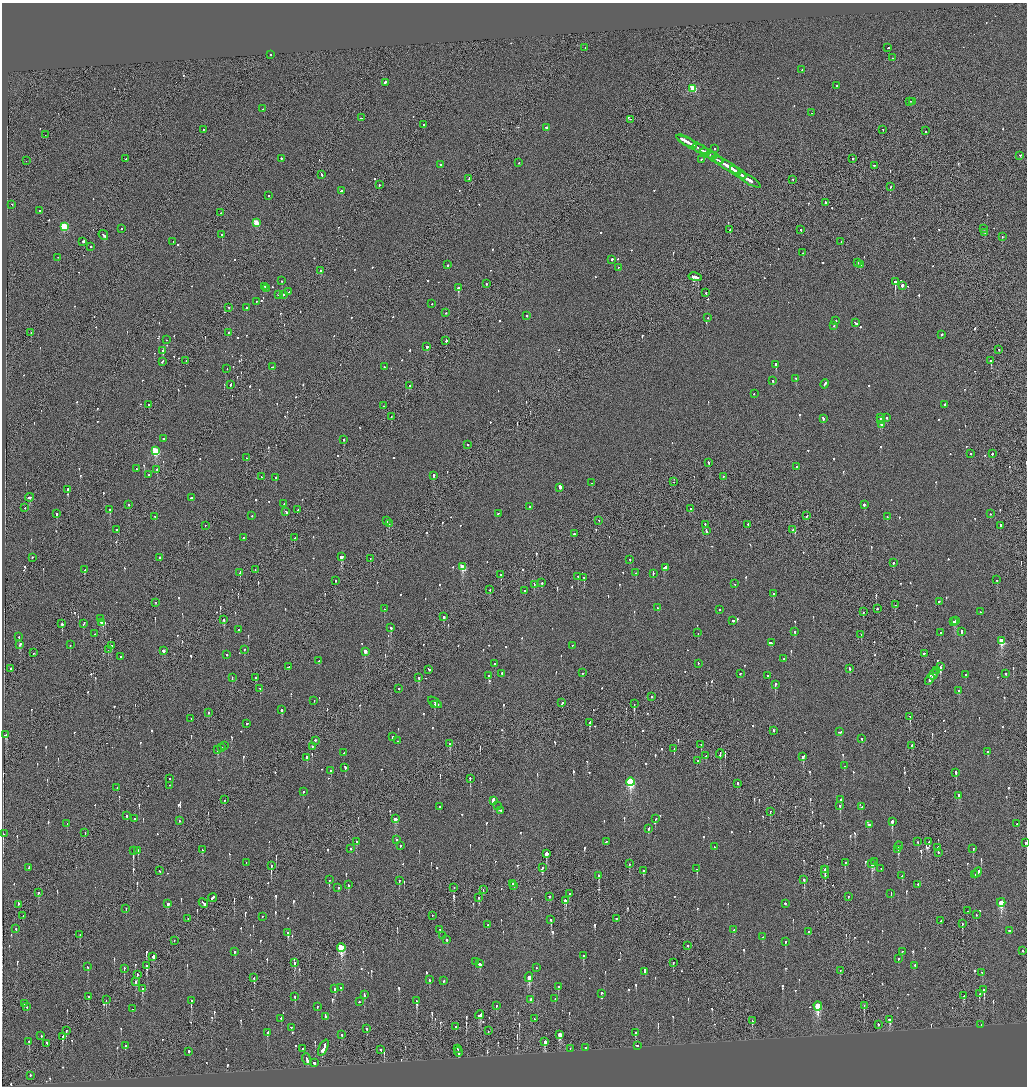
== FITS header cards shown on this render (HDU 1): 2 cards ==
NAXIS1  =                 2050
NAXIS2  =                 2168

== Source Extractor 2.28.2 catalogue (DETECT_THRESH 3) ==
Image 2050 x 2168 px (HDU 1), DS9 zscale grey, zoomed out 1/2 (1 PNG px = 2 x 2 image px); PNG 1029 x 1088 px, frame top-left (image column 2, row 2168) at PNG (2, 3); each listed source drawn as its Kron ellipse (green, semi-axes under 4 px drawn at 4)
Background -0.0877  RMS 0.069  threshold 0.206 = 3 sigma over >= 5 px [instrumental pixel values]
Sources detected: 1093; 37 cannot appear on this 1/2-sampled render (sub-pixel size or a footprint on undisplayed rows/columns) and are neither listed nor drawn; of the other 1056, the 500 brightest by FLUX_AUTO listed and drawn (556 fainter detections omitted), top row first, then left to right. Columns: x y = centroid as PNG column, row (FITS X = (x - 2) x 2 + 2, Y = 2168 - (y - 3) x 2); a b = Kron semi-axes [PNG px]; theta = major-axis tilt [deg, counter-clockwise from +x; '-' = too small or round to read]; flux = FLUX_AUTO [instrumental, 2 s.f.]
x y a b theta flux
585 48 2 1 - 70
888 48 2 1 - 160
271 55 2 2 - 81
892 58 2 2 - 75
802 70 2 2 - 150
385 83 2 2 - 270
836 86 2 2 - 260
693 89 3 3 - 620
910 102 2 2 - 92
912 102 2 2 - 140
263 109 3 2 - 190
812 113 2 2 - 70
361 118 2 2 - 120
630 120 2 1 - 72
424 125 2 1 - 110
546 128 2 2 - 530
204 130 2 2 - 120
883 130 2 1 - 110
925 131 2 2 - 110
45 135 2 1 - 130
687 142 11 2 -29 840
693 145 19 2 -27 880
714 149 2 2 - 97
701 150 9 2 -30 840
709 154 9 2 -24 690
1020 156 2 1 - 360
715 158 9 2 -32 730
126 159 2 2 - 93
281 159 2 2 - 180
853 159 2 2 - 100
701 160 2 2 - 150
26 161 2 1 - 230
519 163 2 1 - 290
440 165 2 2 - 73
727 166 16 2 -31 1400
874 166 2 2 - 70
738 173 9 2 -33 1000
322 175 3 2 - 140
469 179 2 1 - 150
749 180 13 2 -33 720
793 180 2 1 - 69
379 185 2 1 - 170
891 187 2 1 - 130
342 191 3 2 - 270
268 196 2 2 - 83
825 203 3 2 - 100
12 205 2 2 - 74
40 211 2 2 - 85
221 213 2 2 - 77
256 223 3 3 - 410
64 227 3 3 - 840
121 229 2 2 - 98
984 229 2 1 - 79
730 230 2 2 - 170
801 230 2 2 - 100
985 233 2 2 - 96
103 235 5 2 - 530
222 235 2 2 - 410
1002 237 2 1 - 72
83 242 3 2 - 510
173 242 2 2 - 160
841 242 2 1 - 74
90 247 2 2 - 85
803 253 2 1 - 270
58 258 2 2 - 69
612 260 2 2 - 230
857 263 3 2 - 310
448 265 2 2 - 120
860 265 2 1 - 100
618 268 2 2 - 150
321 271 2 1 - 440
695 277 7 2 -10 1400
281 281 2 2 - 72
895 282 2 2 - 3200
486 284 2 2 - 110
902 286 2 2 - 800
264 287 3 2 - 470
458 288 2 2 - 1100
266 289 2 2 - 220
289 292 2 2 - 80
706 293 2 2 - 140
278 295 2 2 - 78
284 295 4 2 - 490
256 302 2 2 - 110
432 304 2 2 - 100
229 308 2 2 - 93
246 308 2 2 - 97
445 313 2 2 - 100
527 316 2 2 - 120
708 318 2 2 - 73
836 321 2 2 - 86
856 323 3 2 - 260
834 326 2 2 - 120
228 332 2 2 - 91
31 333 2 1 - 130
942 335 2 2 - 280
166 340 2 1 - 75
446 341 2 2 - 160
427 347 2 2 - 480
999 350 2 2 - 120
163 351 2 2 - 180
186 361 2 1 - 77
991 361 2 2 - 450
162 362 3 2 - 170
776 365 3 2 - 760
273 367 3 2 - 180
384 367 2 2 - 150
227 369 2 2 - 85
796 379 2 2 - 150
772 381 2 2 - 120
825 384 5 2 - 270
230 385 3 2 - 180
410 386 2 2 - 74
754 394 2 2 - 74
149 405 2 2 - 190
945 405 2 2 - 200
383 406 2 2 - 91
391 417 2 1 - 150
880 418 2 2 - 130
887 418 2 2 - 210
823 419 3 2 - 110
881 421 2 2 - 130
882 425 2 2 - 76
163 439 2 2 - 340
343 440 2 2 - 160
468 445 2 2 - 160
156 451 4 3 - 910
970 454 2 2 - 130
992 454 2 2 - 82
246 458 2 2 - 88
708 463 3 2 - 180
796 467 2 2 - 73
136 469 2 2 - 76
157 470 2 2 - 160
149 475 2 2 - 100
433 476 2 2 - 640
261 477 2 2 - 82
723 477 2 1 - 88
276 478 2 2 - 190
673 482 2 1 - 110
592 483 2 2 - 140
560 488 3 2 - 1400
68 490 2 2 - 440
30 498 4 2 - 310
191 498 2 2 - 160
284 504 2 2 - 95
129 505 2 2 - 190
864 505 2 2 - 570
529 507 2 2 - 94
25 508 2 1 - 130
691 509 2 1 - 120
110 510 2 2 - 670
298 510 2 1 - 120
286 512 3 2 - 260
57 514 2 2 - 530
499 514 3 2 - 130
990 514 2 1 - 69
252 516 2 2 - 240
807 516 2 2 - 100
155 517 2 2 - 76
887 517 2 2 - 82
387 521 2 2 - 120
599 521 2 1 - 98
389 524 2 1 - 71
705 525 2 2 - 110
748 525 2 1 - 91
205 526 2 1 - 70
1001 526 2 2 - 72
117 530 2 2 - 300
793 530 2 1 - 94
706 531 3 2 - 190
574 534 2 2 - 270
243 538 2 2 - 140
294 538 2 2 - 110
342 557 3 2 - 1800
32 558 2 2 - 310
160 558 2 2 - 570
370 559 2 2 - 87
630 560 2 2 - 85
893 563 2 2 - 100
463 567 3 3 - 560
665 568 4 2 - 650
85 570 2 2 - 110
255 570 2 1 - 110
240 573 2 2 - 130
636 573 2 2 - 130
653 574 2 2 - 530
501 575 2 2 - 490
578 577 2 2 - 110
584 578 2 2 - 120
997 580 2 2 - 92
335 581 2 2 - 79
542 583 2 2 - 130
735 584 2 2 - 190
534 585 2 1 - 120
490 590 2 1 - 120
525 591 2 1 - 99
773 594 2 2 - 280
939 602 2 2 - 150
155 603 2 1 - 84
895 605 2 2 - 120
657 608 2 2 - 120
384 609 2 2 - 160
877 609 2 2 - 110
719 610 2 2 - 170
863 612 2 2 - 100
980 612 2 2 - 95
444 617 2 2 - 260
101 619 3 1 - 73
224 620 2 2 - 490
733 621 2 2 - 310
955 621 3 2 - 340
954 622 2 2 - 260
101 623 2 2 - 81
62 624 3 2 - 300
83 624 3 2 - 170
391 628 2 2 - 440
238 630 2 2 - 89
795 632 2 2 - 170
961 632 2 2 - 310
698 633 2 2 - 190
940 633 2 2 - 70
95 634 2 1 - 110
861 635 2 1 - 89
19 637 2 2 - 77
1001 641 4 3 - 530
771 643 4 2 - 530
20 645 3 2 - 120
70 645 2 2 - 85
111 646 3 2 - 120
572 646 2 1 - 84
108 650 2 1 - 160
244 650 2 2 - 72
163 651 3 2 - 110
365 652 3 2 - 200
33 653 2 1 - 74
924 654 2 2 - 150
227 655 2 2 - 170
121 657 2 2 - 99
784 659 2 2 - 100
319 661 2 2 - 89
494 664 2 2 - 84
698 664 2 2 - 83
288 667 2 2 - 140
940 667 3 2 - 630
11 669 2 2 - 120
850 669 3 2 - 270
429 670 2 2 - 140
937 671 4 2 - 320
582 673 2 2 - 150
502 674 2 2 - 130
740 674 2 2 - 93
1006 674 2 2 - 240
934 675 5 1 - 380
966 675 2 2 - 110
488 676 2 2 - 120
768 676 2 2 - 230
232 678 2 1 - 76
255 678 2 1 - 370
419 678 2 2 - 570
930 680 6 2 56 360
775 685 2 2 - 320
260 689 2 1 - 120
399 689 2 2 - 130
959 691 2 2 - 290
652 697 2 2 - 110
314 701 2 1 - 100
435 703 8 2 -35 550
562 703 2 2 - 130
634 704 2 1 - 360
434 705 2 2 - 130
282 710 2 2 - 410
208 713 3 2 - 99
910 717 3 2 - 81
191 719 2 2 - 69
589 723 3 2 - 500
246 724 2 2 - 110
774 731 2 2 - 320
840 732 4 2 - 500
6 735 4 2 - 230
393 737 2 2 - 720
862 739 2 2 - 110
315 741 2 2 - 260
398 741 2 2 - 110
450 744 3 2 - 300
701 745 3 2 - 89
225 746 2 2 - 130
912 746 2 1 - 270
312 747 2 2 - 110
222 748 2 2 - 110
674 749 2 1 - 110
218 750 3 2 - 250
988 752 2 2 - 280
344 753 2 2 - 74
720 754 4 2 - 190
706 756 2 2 - 77
803 757 4 2 - 370
307 758 3 2 - 380
698 761 2 2 - 69
844 766 2 2 - 86
345 768 3 2 - 140
331 771 2 2 - 110
956 773 3 2 - 150
170 779 2 2 - 89
470 779 2 2 - 460
630 782 4 3 - 1700
737 784 2 2 - 270
170 786 2 2 - 92
117 788 2 2 - 190
303 792 2 2 - 110
959 796 3 2 - 81
224 800 2 2 - 120
840 800 2 2 - 180
493 801 4 2 - 1300
498 806 2 2 - 82
840 806 2 2 - 170
440 807 2 2 - 69
862 807 2 2 - 160
500 811 2 2 - 130
770 812 2 2 - 110
127 816 3 2 - 160
134 819 2 2 - 120
395 819 3 2 - 170
655 819 2 2 - 83
179 821 2 2 - 160
892 822 3 2 - 550
67 824 2 2 - 80
1016 824 2 2 - 77
869 825 2 2 - 130
648 829 3 2 - 150
85 833 2 1 - 140
3 834 2 2 - 120
396 840 2 2 - 81
357 842 2 2 - 110
606 842 2 2 - 110
918 842 2 2 - 93
929 842 2 2 - 120
1025 843 2 2 - 73
400 846 2 2 - 240
899 846 4 2 - 360
714 847 2 2 - 140
938 848 2 2 - 310
351 849 2 2 - 77
973 849 2 2 - 170
202 850 2 2 - 97
898 850 3 2 - 140
133 851 3 2 - 1500
138 851 2 2 - 190
938 853 2 2 - 120
546 854 2 2 - 5700
874 862 2 2 - 130
246 863 2 1 - 74
845 863 2 2 - 140
629 864 3 2 - 97
872 864 3 2 - 570
271 866 2 1 - 680
29 868 3 2 - 180
542 868 4 2 - 130
697 869 3 2 - 99
881 869 2 2 - 80
825 870 3 2 - 160
159 871 2 2 - 93
644 871 3 2 - 120
825 873 6 1 -89 390
977 873 5 2 - 670
974 875 3 1 - 170
599 876 3 2 - 95
902 876 2 2 - 94
329 880 3 2 - 97
804 880 2 1 - 530
399 881 2 2 - 79
512 884 3 2 - 180
348 885 3 2 - 160
918 885 2 2 - 90
514 886 2 1 - 120
338 888 2 2 - 88
454 888 2 2 - 98
483 890 2 1 - 84
38 893 3 2 - 130
569 894 3 1 - 74
891 894 2 2 - 74
549 897 2 2 - 120
848 897 2 1 - 190
212 898 4 2 - 270
478 898 2 2 - 84
565 901 3 2 - 280
203 903 5 2 - 310
1001 903 4 3 - 720
168 904 3 2 - 170
785 904 2 2 - 430
18 905 2 1 - 270
126 909 2 1 - 270
968 911 2 1 - 86
976 915 2 2 - 80
23 916 2 1 - 90
432 916 2 2 - 110
262 917 2 2 - 82
188 919 2 1 - 89
617 919 2 2 - 120
551 920 3 2 - 160
941 921 2 2 - 150
962 924 2 2 - 110
488 925 2 2 - 88
16 929 2 2 - 140
440 930 2 2 - 73
734 930 2 2 - 130
1010 931 3 2 - 130
808 932 2 1 - 94
288 933 2 2 - 1000
80 935 2 2 - 71
443 936 2 2 - 95
763 937 2 2 - 96
447 940 2 2 - 120
174 941 2 1 - 120
785 942 2 2 - 250
688 946 2 2 - 77
341 948 4 3 - 1200
1023 951 2 2 - 92
235 952 3 2 - 110
902 952 2 2 - 100
583 956 3 2 - 310
153 957 2 2 - 510
898 959 2 2 - 110
476 962 2 2 - 89
295 963 3 2 - 260
673 963 3 2 - 100
479 964 3 2 - 100
147 966 3 2 - 470
915 966 2 2 - 99
88 967 2 2 - 210
536 968 2 2 - 77
124 969 3 2 - 140
840 971 2 2 - 130
645 972 3 2 - 240
982 973 2 2 - 88
137 975 3 1 - 240
254 978 3 2 - 270
529 978 5 3 - 320
429 980 2 2 - 280
443 981 2 2 - 240
135 982 2 2 - 410
558 987 2 2 - 93
341 988 2 2 - 95
142 989 2 2 - 440
335 989 3 2 - 91
984 990 4 2 - 410
601 994 2 2 - 320
979 994 3 2 - 140
364 995 3 2 - 180
964 996 3 2 - 180
88 997 2 2 - 94
295 997 3 2 - 72
555 999 2 2 - 75
106 1000 2 2 - 210
531 1000 3 2 - 450
191 1001 4 2 - 260
416 1001 4 2 - 290
359 1002 2 2 - 98
24 1004 2 2 - 160
496 1006 2 2 - 99
818 1006 5 3 - 1100
864 1006 3 2 - 79
27 1007 2 2 - 89
317 1007 2 2 - 130
132 1009 2 2 - 75
480 1015 5 2 - 310
325 1017 3 2 - 740
281 1019 2 2 - 82
534 1019 2 2 - 72
890 1020 4 3 - 190
752 1021 2 2 - 73
878 1025 2 2 - 200
981 1025 2 2 - 91
456 1027 2 1 - 380
291 1028 2 2 - 89
367 1029 2 2 - 180
66 1031 3 2 - 150
488 1031 2 1 - 98
267 1033 3 2 - 94
635 1033 3 2 - 130
342 1035 2 2 - 190
560 1035 4 3 - 360
41 1036 2 2 - 480
62 1037 4 2 - 170
29 1042 2 2 - 130
545 1042 3 2 - 280
47 1044 2 2 - 150
125 1046 2 2 - 360
637 1046 2 2 - 110
323 1048 9 2 66 570
585 1048 2 2 - 290
303 1049 2 2 - 110
458 1049 3 1 - 760
570 1049 2 1 - 72
381 1050 2 2 - 210
189 1052 2 2 - 610
458 1052 5 2 - 1600
307 1060 6 2 -73 400
314 1063 2 2 - 430
30 1076 2 2 - 150
At the frame edge (FLAGS 8, measured only in part): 1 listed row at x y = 1025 843
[556 fainter detections neither listed nor drawn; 37 sub-pixel or undisplayed-footprint detections neither listed nor drawn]